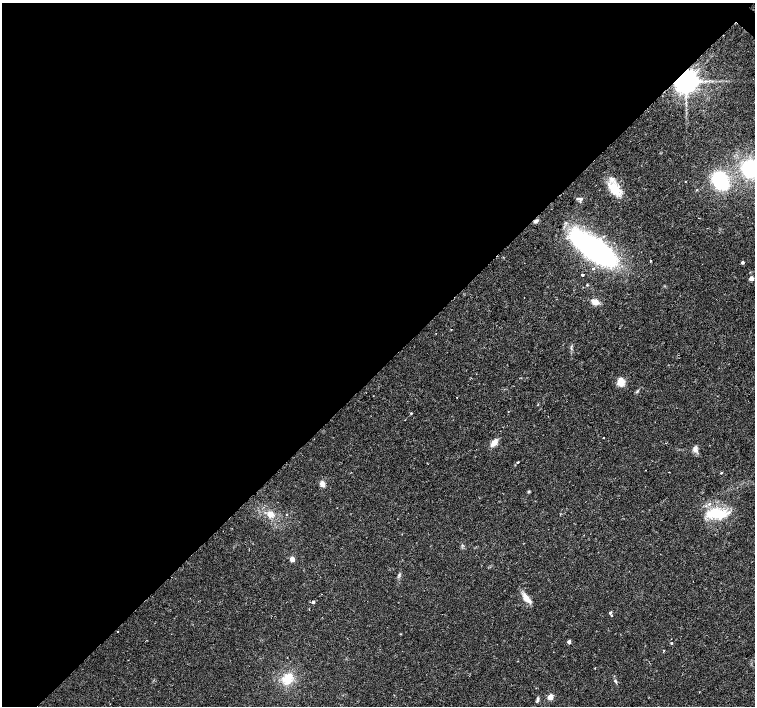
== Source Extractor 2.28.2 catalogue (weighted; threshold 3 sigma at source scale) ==
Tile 5 of 4 x 4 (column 1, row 2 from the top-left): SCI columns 1-1505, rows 2978-4385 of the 6026 x 6026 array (HDU 1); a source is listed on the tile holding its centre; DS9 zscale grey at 2 x 2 block average (1 PNG px = mean of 2 x 2 image px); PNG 757 x 708 px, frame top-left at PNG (2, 3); no overlay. Shown black and unused: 52% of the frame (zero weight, under 2 of 3 exposures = <1% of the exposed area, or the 3 px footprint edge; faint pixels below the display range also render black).
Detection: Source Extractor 2.28.2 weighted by HDU 2 'WHT'; one run over the whole footprint, this tile lists its part. Background 0.0233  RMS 0.003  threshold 0.0134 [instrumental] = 3 sigma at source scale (4.5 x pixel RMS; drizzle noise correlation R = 1.50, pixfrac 1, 0.0396/0.0396 arcsec/px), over >= 5 px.
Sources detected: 49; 2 cosmic-ray / hot-pixel residue — not listed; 2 inside a brighter listed object's ellipse — not listed separately; the other 45 listed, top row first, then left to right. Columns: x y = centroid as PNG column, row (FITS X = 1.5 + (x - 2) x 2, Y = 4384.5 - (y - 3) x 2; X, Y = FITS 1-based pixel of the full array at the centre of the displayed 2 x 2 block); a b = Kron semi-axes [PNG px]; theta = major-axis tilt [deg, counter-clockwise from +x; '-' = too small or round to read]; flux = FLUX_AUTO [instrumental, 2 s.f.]
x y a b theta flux
686 81 5 5 - 1100
750 168 12 12 - 49
720 181 14 11 -60 54
615 189 17 12 -46 15
578 198 4 3 - 0.96
699 218 2 2 - 0.26
536 221 6 4 32 1.6
594 249 36 13 -34 230
651 261 2 2 - 1.1
742 262 3 3 - 1.3
593 269 3 2 - 0.85
582 275 2 2 - 3.8
751 279 3 3 - 6.2
587 285 3 2 - 0.52
595 302 8 5 -22 4.9
451 329 2 2 - 0.5
621 381 9 7 -82 7.1
637 391 4 2 - 0.7
457 397 2 2 - 0.31
508 411 2 2 - 0.7
411 413 3 2 - 0.56
603 438 2 2 - 1.8
494 443 7 5 48 6.4
695 449 7 6 - 2.8
518 462 2 2 - 0.8
669 472 2 2 - 0.3
721 473 3 2 - 0.57
322 484 6 5 - 3.6
529 491 3 3 - 0.86
717 513 23 11 -8 26
270 514 9 8 - 5.2
286 514 2 2 - 0.35
292 559 3 3 - 7.9
526 598 11 8 -49 5.4
313 602 3 3 - 1.4
610 612 5 2 - 0.76
611 616 2 2 - 0.53
400 634 3 2 - 0.37
569 642 3 3 - 2.4
671 643 3 2 - 0.54
664 651 3 2 - 0.43
287 679 9 9 - 12
615 681 4 3 - 0.74
550 697 3 3 - 13
537 700 7 3 81 1.2
Overlapping masked pixels (flux is a lower limit): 1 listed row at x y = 686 81
Isophote crosses this tile's border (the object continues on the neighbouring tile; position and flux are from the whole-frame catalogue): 1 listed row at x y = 750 168
Diffuse or blended objects may show on this block-average render without a row.